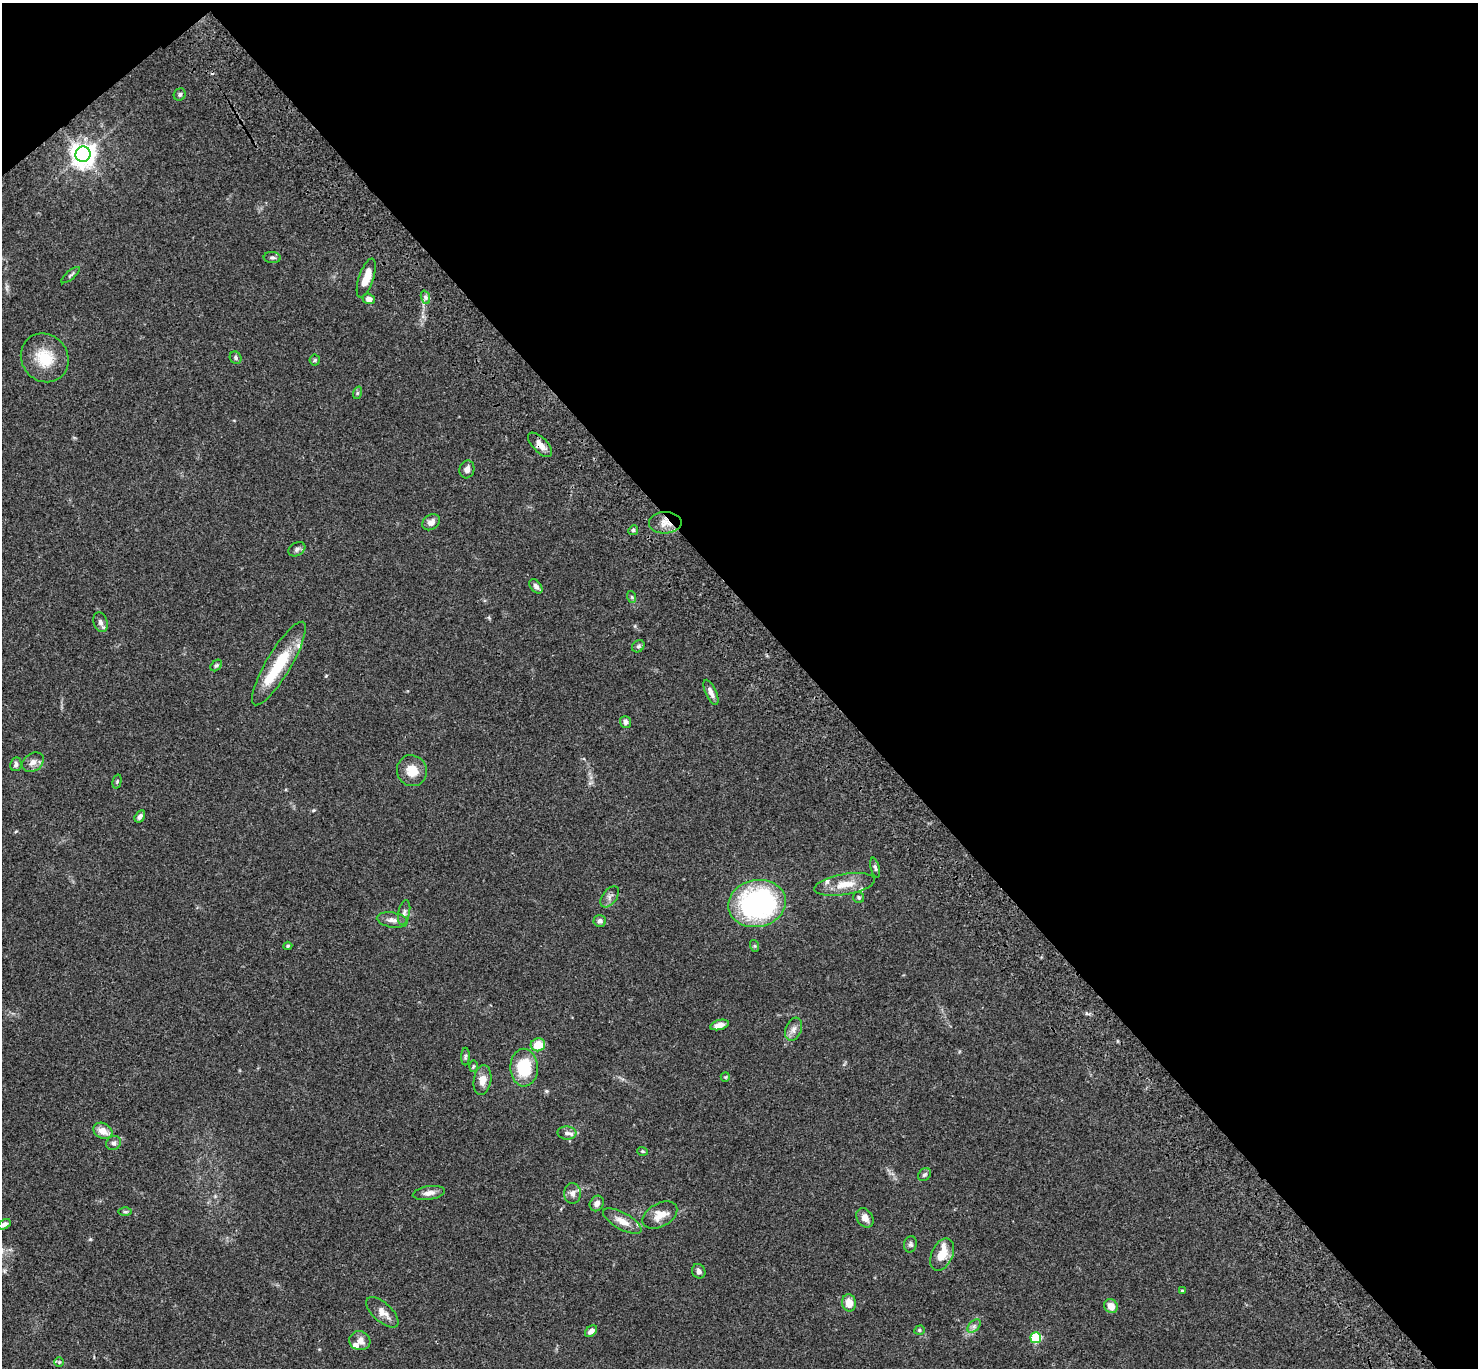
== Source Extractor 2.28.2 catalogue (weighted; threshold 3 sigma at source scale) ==
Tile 3 of 4 x 4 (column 3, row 1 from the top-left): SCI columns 3057-4532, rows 4480-5845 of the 6108 x 6088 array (HDU 1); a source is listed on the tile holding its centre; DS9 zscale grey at full resolution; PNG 1480 x 1370 px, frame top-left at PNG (2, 3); each listed source drawn as its Kron ellipse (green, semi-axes under 4 px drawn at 4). Shown black and unused: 46% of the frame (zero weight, under 3 of 4 exposures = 6% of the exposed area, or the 3 px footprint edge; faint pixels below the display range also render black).
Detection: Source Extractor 2.28.2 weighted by HDU 2 'WHT'; one run over the whole footprint, this tile lists its part. Background 0.0604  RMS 0.0053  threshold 0.0237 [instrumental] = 3 sigma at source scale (4.5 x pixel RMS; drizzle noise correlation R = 1.50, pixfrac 1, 0.05/0.05 arcsec/px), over >= 5 px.
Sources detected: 81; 1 inside a brighter object's white glare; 1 cosmic-ray / hot-pixel residue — neither listed nor drawn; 5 inside a brighter listed object's ellipse — not listed separately; the other 74 listed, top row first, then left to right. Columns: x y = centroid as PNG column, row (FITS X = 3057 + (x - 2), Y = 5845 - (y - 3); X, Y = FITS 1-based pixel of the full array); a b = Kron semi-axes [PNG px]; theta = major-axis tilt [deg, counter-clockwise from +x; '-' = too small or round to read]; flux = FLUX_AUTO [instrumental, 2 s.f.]
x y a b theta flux
180 94 6 5 - 1
83 154 8 7 - 460
272 258 8 5 -5 1.2
70 275 12 3 40 0.95
366 278 20 7 71 8.4
425 297 7 4 -71 1.2
369 299 6 5 - 3
45 358 25 23 -51 15
236 358 6 5 - 1.1
315 360 5 5 - 0.78
357 393 6 4 71 0.74
540 445 15 7 -46 4.4
467 469 9 7 72 2.5
431 522 9 7 36 3
665 523 16 10 1 5.5
633 530 5 4 - 0.83
297 549 9 6 30 1.5
536 586 8 5 -51 2
632 597 6 4 -71 0.68
100 622 10 7 -71 2.2
638 646 7 5 44 1.1
279 664 48 12 59 24
216 665 6 4 46 0.85
711 692 13 5 -65 2.9
625 722 6 6 - 2.2
33 762 12 9 34 3
16 764 7 5 79 1.5
412 771 16 15 - 8.2
117 781 7 4 76 0.69
140 816 7 4 60 1.6
875 868 10 4 -76 1.1
845 884 30 10 10 9.9
610 897 12 7 53 2.2
859 898 5 5 - 0.82
757 903 29 23 12 97
404 913 13 5 78 2
392 920 15 7 -10 3.2
600 921 6 6 - 1.9
288 946 4 4 - 0.78
755 946 6 4 -71 0.58
719 1025 9 5 15 3.8
793 1029 12 8 69 2.8
538 1045 7 6 - 9.7
465 1056 9 4 89 0.9
473 1066 6 4 88 0.63
524 1068 19 13 -88 22
725 1077 5 4 - 0.57
482 1080 15 9 82 4.8
103 1131 10 7 -28 5
567 1133 9 6 -2 2.1
113 1143 7 6 - 1.5
643 1151 5 3 - 0.55
924 1175 7 5 43 1.2
429 1193 16 7 8 3.1
572 1193 10 8 -89 2.5
597 1203 8 6 58 2.4
125 1212 6 4 -1 0.81
660 1215 19 11 29 6.5
865 1218 10 7 -55 3.4
622 1221 21 8 -29 5.4
4 1224 7 5 27 1.8
910 1244 8 6 77 1.2
942 1254 17 10 65 8.2
699 1271 7 6 - 1.7
1182 1291 4 3 - 0.53
849 1303 8 7 - 5.4
1111 1306 7 6 - 5
382 1312 20 9 -42 4.7
974 1326 8 5 45 1.5
919 1330 5 4 - 0.78
591 1331 7 5 41 2.4
1036 1338 5 5 - 32
360 1341 10 9 - 3.3
59 1362 5 4 - 0.69
Overlapping masked pixels (flux is a lower limit): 2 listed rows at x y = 540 445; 665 523